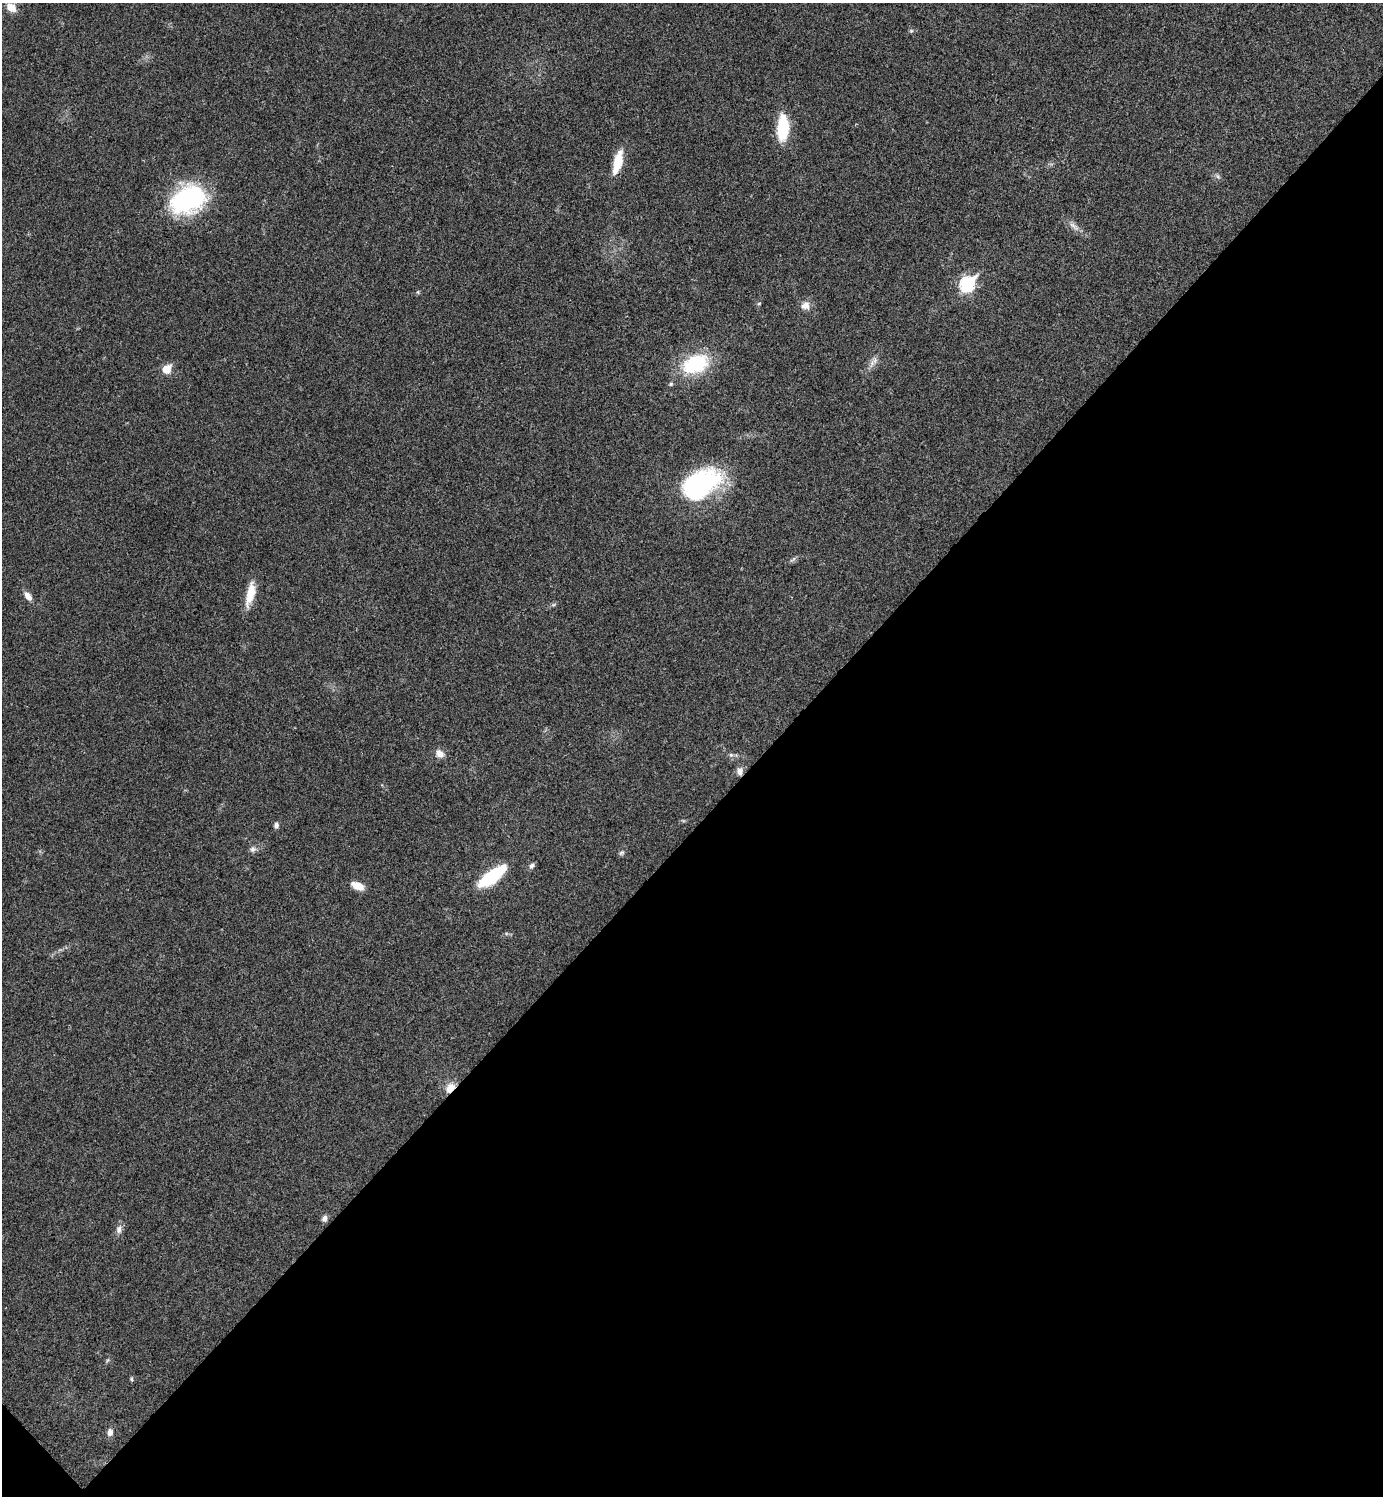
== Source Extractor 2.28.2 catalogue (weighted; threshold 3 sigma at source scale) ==
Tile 15 of 4 x 4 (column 3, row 4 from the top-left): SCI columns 2922-4302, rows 7-1500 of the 5985 x 5985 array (HDU 1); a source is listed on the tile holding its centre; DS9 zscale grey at full resolution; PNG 1385 x 1498 px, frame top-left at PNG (2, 3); no overlay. Shown black and unused: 45% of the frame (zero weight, under 3 of 4 exposures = <1% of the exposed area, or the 3 px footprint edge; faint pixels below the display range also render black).
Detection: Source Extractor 2.28.2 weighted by HDU 2 'WHT'; one run over the whole footprint, this tile lists its part. Background 0.0204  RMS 0.004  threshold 0.0181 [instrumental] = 3 sigma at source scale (4.5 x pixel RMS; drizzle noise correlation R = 1.50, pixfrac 1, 0.05/0.05 arcsec/px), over >= 5 px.
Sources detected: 32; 1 inside a brighter object's white glare — not listed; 1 inside a brighter listed object's ellipse — not listed separately; the other 30 listed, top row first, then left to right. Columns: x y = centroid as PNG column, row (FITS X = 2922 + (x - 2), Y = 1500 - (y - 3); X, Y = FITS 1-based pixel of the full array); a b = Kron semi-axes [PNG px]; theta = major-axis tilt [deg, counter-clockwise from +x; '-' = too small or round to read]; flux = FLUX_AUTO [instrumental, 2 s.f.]
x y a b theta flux
11 7 10 7 -40 5
911 31 6 4 18 0.54
783 128 26 11 88 18
618 162 22 9 77 8.9
188 199 39 27 25 47
1074 226 15 5 -38 2.1
967 284 8 7 - 58
759 303 5 3 - 0.4
805 305 12 11 - 2.8
875 360 12 7 60 2
695 364 25 16 24 28
166 369 6 5 - 9.8
671 384 5 4 - 0.58
698 485 52 25 23 50
250 594 30 9 77 7.2
28 596 12 6 -51 2.8
440 754 10 8 -47 2.8
731 755 6 4 -44 0.75
740 771 9 7 88 2.1
276 825 8 5 86 1.1
253 849 10 6 9 1.3
621 853 8 6 32 0.84
532 866 8 6 46 1.2
492 876 29 10 37 25
357 886 13 7 -24 5
450 1088 14 9 52 4.1
324 1218 8 6 76 1.5
119 1229 12 8 81 1.8
132 1379 6 4 -88 0.52
110 1432 10 7 86 2
Overlapping masked pixels (flux is a lower limit): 2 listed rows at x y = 740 771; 450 1088